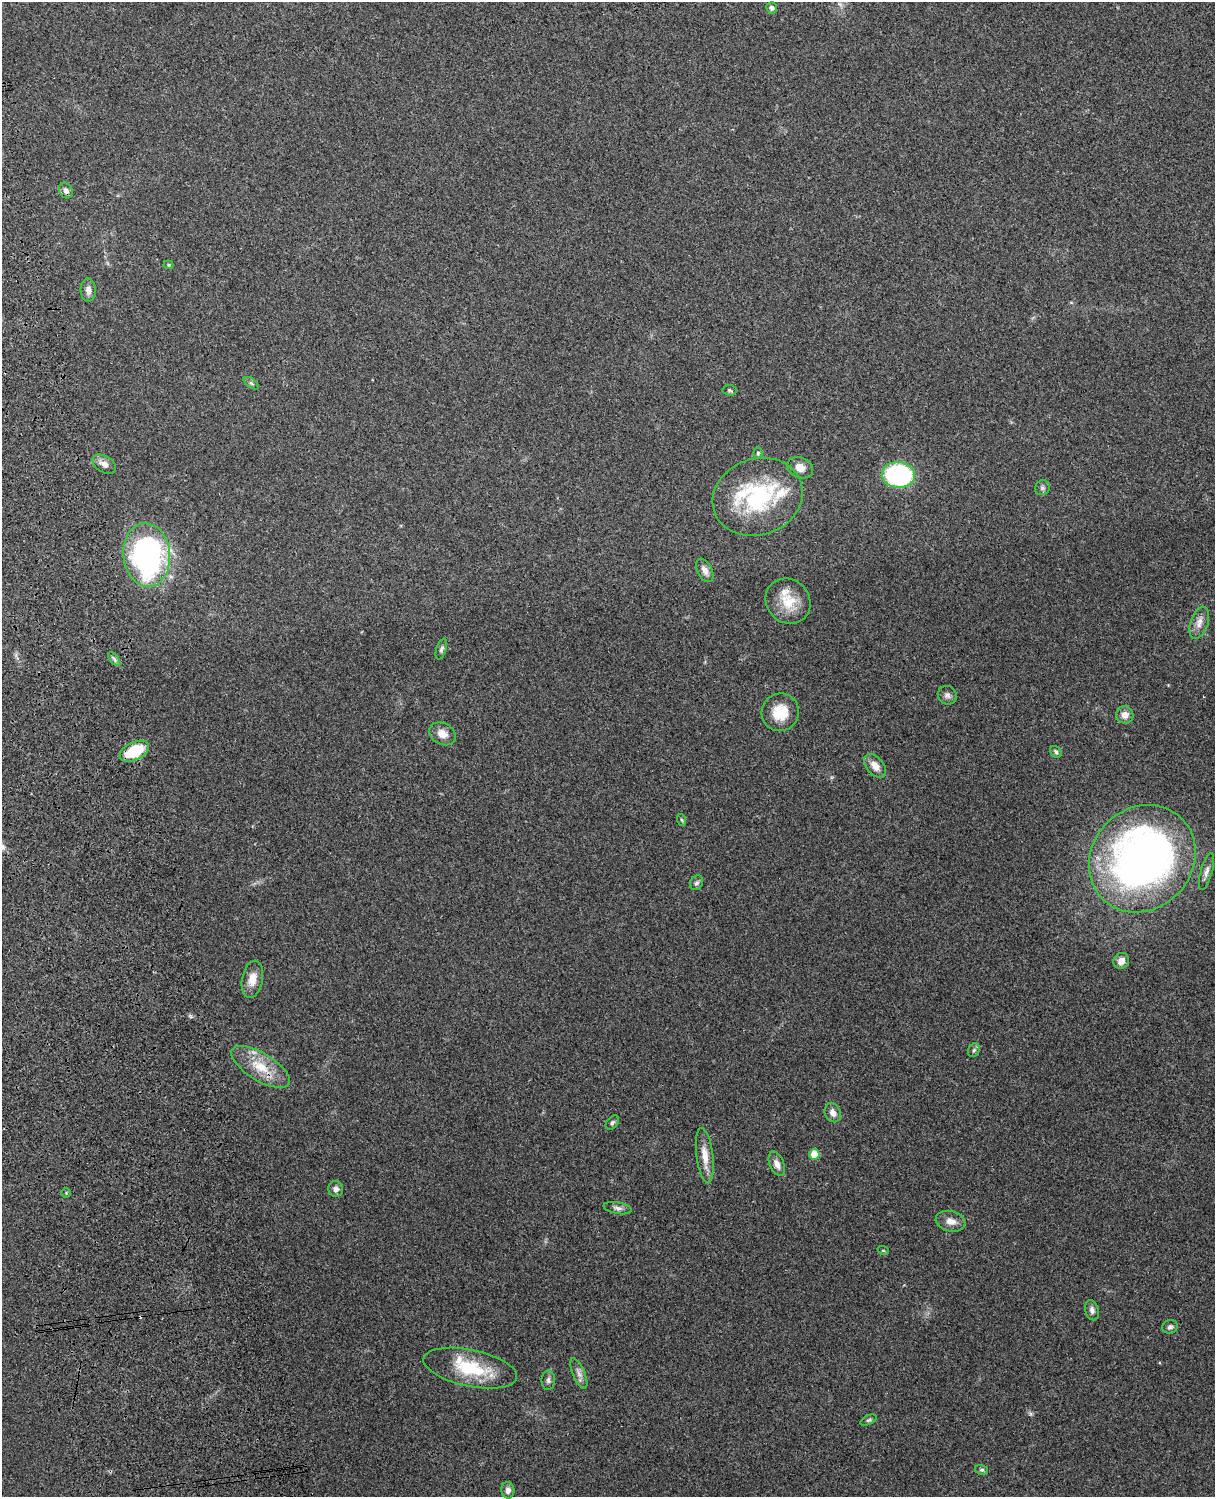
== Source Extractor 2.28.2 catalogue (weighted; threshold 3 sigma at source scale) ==
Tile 7 of 4 x 3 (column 3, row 2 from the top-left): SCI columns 2543-3755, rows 1660-3154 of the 5088 x 4927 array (HDU 1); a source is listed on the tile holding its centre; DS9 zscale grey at full resolution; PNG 1217 x 1499 px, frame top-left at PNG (2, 2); each listed source drawn as its Kron ellipse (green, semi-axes under 4 px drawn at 4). Shown black and unused: <1% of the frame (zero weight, under 3 of 4 exposures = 6% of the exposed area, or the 3 px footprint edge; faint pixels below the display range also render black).
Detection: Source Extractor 2.28.2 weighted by HDU 2 'WHT'; one run over the whole footprint, this tile lists its part. Background 0.265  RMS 0.0089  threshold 0.0403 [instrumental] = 3 sigma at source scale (4.5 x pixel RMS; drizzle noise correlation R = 1.50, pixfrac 1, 0.05/0.05 arcsec/px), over >= 5 px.
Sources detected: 56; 1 cosmic-ray / hot-pixel residue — neither listed nor drawn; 4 inside a brighter listed object's ellipse — not listed separately; the other 51 listed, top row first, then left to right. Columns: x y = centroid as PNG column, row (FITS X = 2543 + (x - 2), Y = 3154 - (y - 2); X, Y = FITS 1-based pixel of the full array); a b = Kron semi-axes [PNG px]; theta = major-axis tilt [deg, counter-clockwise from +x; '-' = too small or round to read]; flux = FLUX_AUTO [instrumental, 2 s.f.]
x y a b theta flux
772 8 6 5 - 2.5
66 191 8 6 -61 3.6
168 265 5 4 - 1.2
88 290 11 7 -86 5
251 383 9 4 -36 1.7
730 390 7 5 -4 1.6
758 453 5 4 - 1.4
104 464 13 8 -30 5.5
800 468 13 10 -23 7.4
898 475 16 13 -5 120
1042 488 8 7 - 2.5
758 497 46 38 19 89
147 555 32 23 -84 220
705 570 12 7 -63 6
788 601 24 21 -46 23
1199 623 16 9 71 7.1
441 649 11 5 72 2.2
114 659 8 4 -53 2.1
947 695 10 9 - 3.4
780 712 19 18 - 20
1125 715 8 8 - 6.5
442 734 14 10 -28 8.8
134 751 16 9 26 31
1056 752 7 5 -46 1.8
875 766 13 8 -50 9.4
682 820 6 3 -70 1
1142 859 56 50 47 500
1206 872 19 6 74 4.5
697 883 7 6 - 2.2
1121 961 8 7 - 6.9
252 979 19 10 79 10
974 1050 7 5 61 1.9
260 1067 33 13 -32 25
833 1113 10 7 -66 5.4
612 1123 8 5 50 2
814 1154 5 5 - 20
705 1155 27 8 -83 12
777 1164 13 7 -67 5.8
336 1189 8 7 - 3.9
66 1193 5 4 - 1
617 1208 14 6 -10 3.5
951 1221 15 10 -15 7.6
883 1250 6 3 -19 0.78
1092 1310 10 6 -75 4
1170 1327 8 6 19 2.4
470 1368 48 18 -12 46
579 1373 16 6 -67 4.8
548 1380 10 6 88 2.9
869 1420 8 4 26 1.7
982 1470 6 5 - 1.6
508 1490 8 6 -87 4.1
Overlapping masked pixels (flux is a lower limit): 1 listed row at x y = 134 751